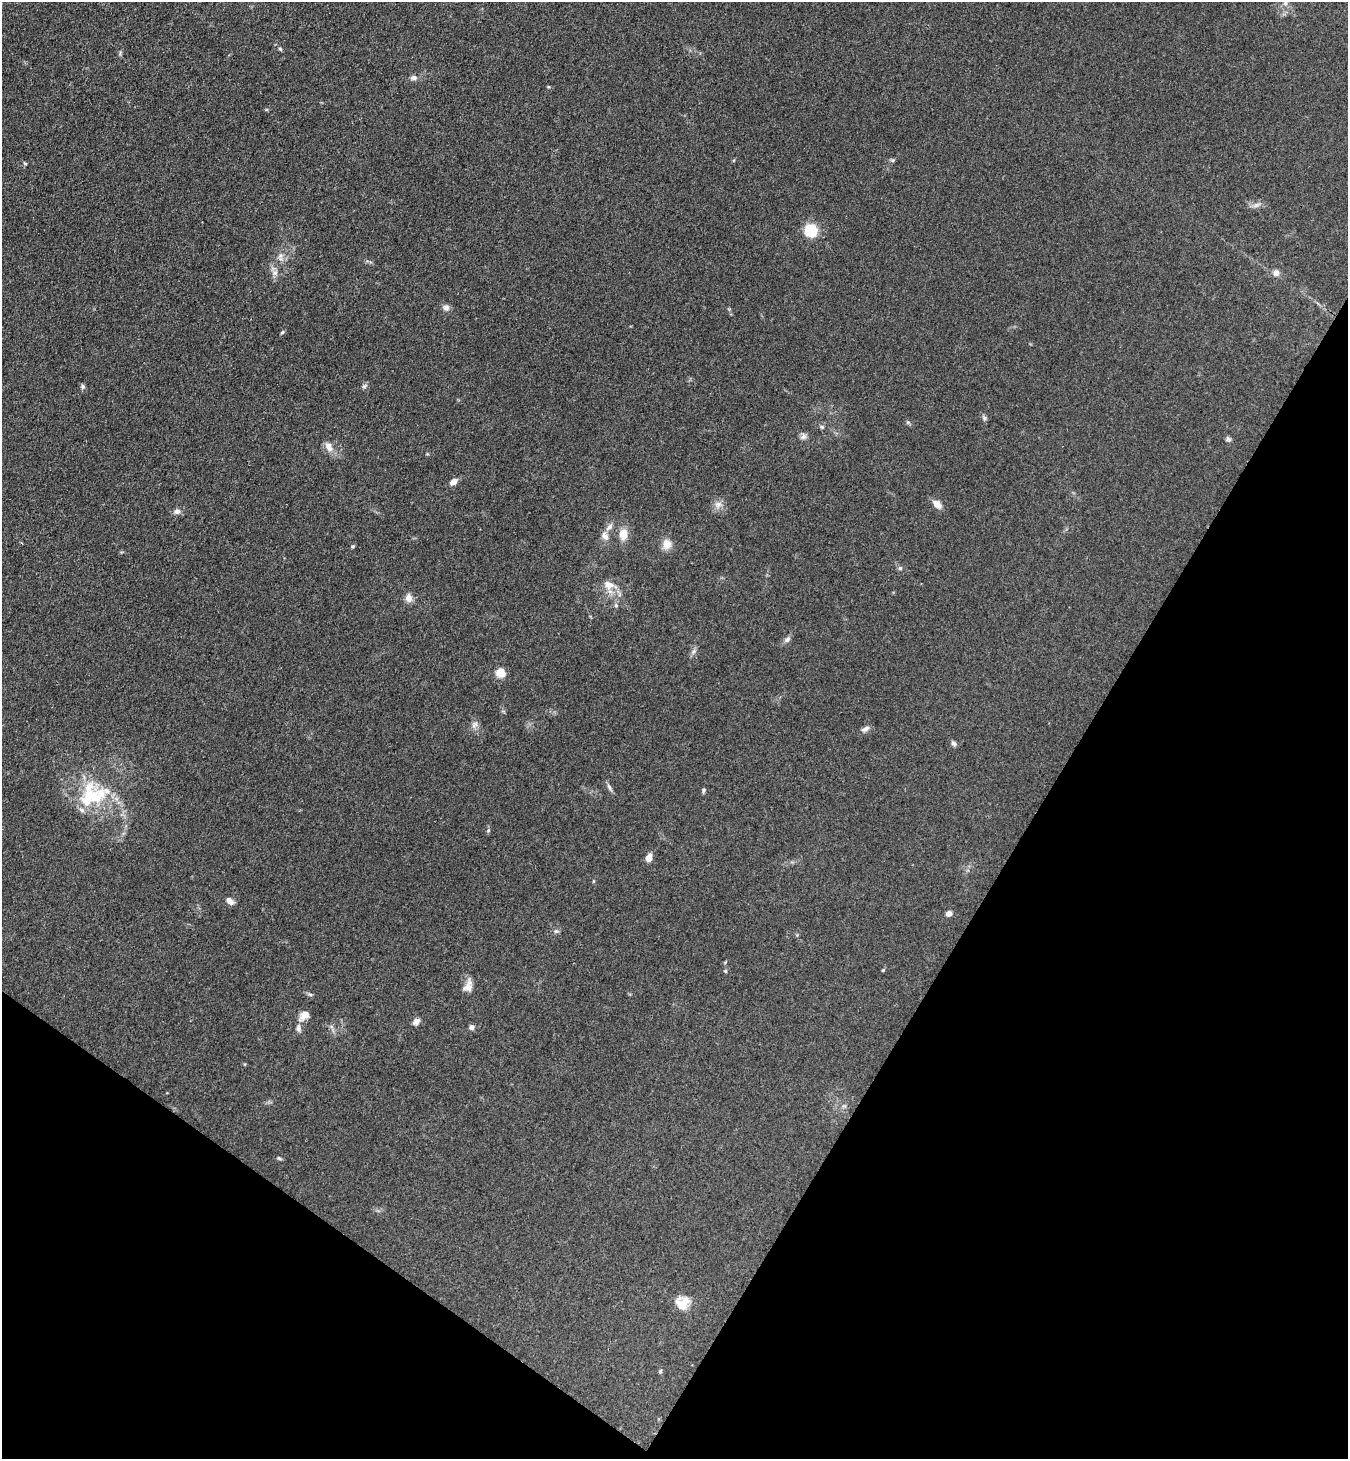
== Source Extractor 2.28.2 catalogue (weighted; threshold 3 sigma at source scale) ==
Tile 15 of 4 x 4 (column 3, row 4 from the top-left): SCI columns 2893-4238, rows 36-1492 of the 5924 x 5902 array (HDU 1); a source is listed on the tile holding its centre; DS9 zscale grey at full resolution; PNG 1350 x 1461 px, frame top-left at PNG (2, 2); no overlay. Shown black and unused: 29% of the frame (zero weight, under 3 of 4 exposures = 5% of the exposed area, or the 3 px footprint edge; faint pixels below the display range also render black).
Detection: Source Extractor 2.28.2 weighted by HDU 2 'WHT'; one run over the whole footprint, this tile lists its part. Background 0.18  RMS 0.0084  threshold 0.038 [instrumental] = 3 sigma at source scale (4.5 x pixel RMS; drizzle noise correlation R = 1.50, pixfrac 1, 0.05/0.05 arcsec/px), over >= 5 px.
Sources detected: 63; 6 inside a brighter listed object's ellipse — not listed separately; the other 57 listed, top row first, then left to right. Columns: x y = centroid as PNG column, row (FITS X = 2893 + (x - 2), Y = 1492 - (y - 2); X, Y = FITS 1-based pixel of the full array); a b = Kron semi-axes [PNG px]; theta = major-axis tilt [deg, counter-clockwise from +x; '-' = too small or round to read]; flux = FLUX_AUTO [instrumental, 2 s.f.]
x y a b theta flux
1285 3 6 6 - 2.6
280 49 5 4 - 1.1
413 78 10 7 7 3.3
548 87 4 4 - 0.87
893 160 6 5 - 1.3
25 163 6 3 -2 0.97
1256 205 9 6 16 3.4
811 230 9 8 - 41
280 256 8 6 71 3.2
275 273 9 9 - 4.1
1276 273 7 7 - 4.4
446 307 9 8 - 3.4
282 332 6 4 25 1.2
82 386 6 5 - 1.9
364 386 8 5 36 1.8
984 418 7 6 - 1.8
908 422 6 4 18 1.2
822 427 6 5 - 1.4
803 437 9 7 36 3.1
1228 439 7 6 - 1.9
329 447 14 9 -59 6.8
453 482 10 6 39 5.1
937 504 13 8 -46 6.1
718 505 11 9 48 5.4
177 511 9 7 4 3.8
609 527 13 6 48 4
623 534 12 9 90 11
605 536 11 8 -61 5.1
667 544 11 9 -87 9.2
353 546 5 5 - 1.2
900 568 6 6 - 1.6
609 585 18 10 -16 10
408 598 10 8 -73 5.8
616 605 6 4 73 1.4
787 639 10 6 57 2.8
693 651 9 6 49 2.7
501 673 5 5 - 32
475 725 12 6 55 3.4
865 729 12 6 30 3.4
954 743 8 6 -44 2.1
609 787 12 5 -62 2.4
703 791 7 4 87 1.4
92 796 31 19 -24 41
649 857 10 6 70 5.8
230 901 10 6 -38 4.6
949 913 5 4 - 7.1
556 931 6 5 - 1.8
883 970 5 4 - 0.98
725 971 5 4 - 0.97
468 988 15 11 72 7
310 994 6 4 -18 1.4
304 1016 16 9 43 6.3
416 1021 9 7 37 4
471 1027 7 6 - 2.7
279 1158 7 4 -30 1.3
682 1303 16 13 55 16
660 1371 6 4 88 1.2